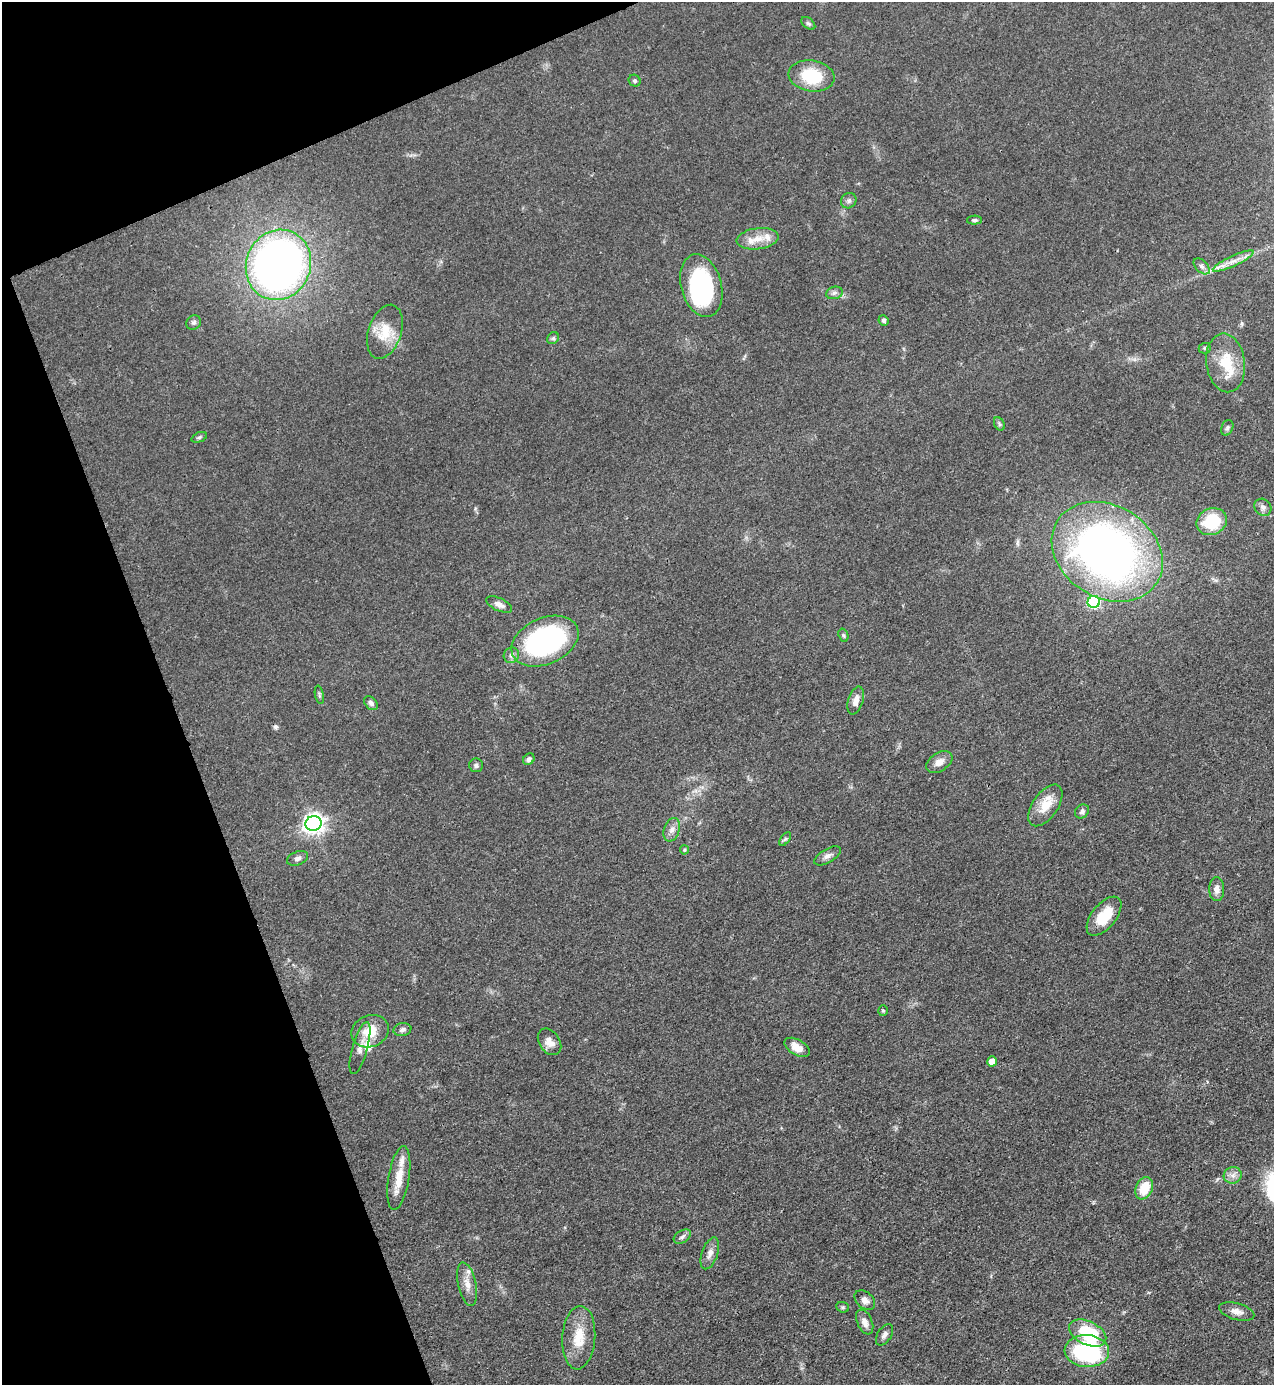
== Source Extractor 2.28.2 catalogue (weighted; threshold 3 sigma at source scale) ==
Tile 5 of 4 x 4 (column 1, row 2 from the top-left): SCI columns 151-1422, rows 2767-4149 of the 5520 x 5533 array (HDU 1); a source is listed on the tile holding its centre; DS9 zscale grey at full resolution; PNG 1276 x 1387 px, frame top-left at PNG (2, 2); each listed source drawn as its Kron ellipse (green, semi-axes under 4 px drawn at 4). Shown black and unused: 19% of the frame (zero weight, under 3 of 4 exposures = <1% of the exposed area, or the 3 px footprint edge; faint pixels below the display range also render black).
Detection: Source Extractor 2.28.2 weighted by HDU 2 'WHT'; one run over the whole footprint, this tile lists its part. Background 0.0496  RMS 0.0054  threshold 0.0244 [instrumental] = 3 sigma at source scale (4.5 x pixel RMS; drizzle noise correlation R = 1.50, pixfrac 1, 0.05/0.05 arcsec/px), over >= 5 px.
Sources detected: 71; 1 inside a brighter object's white glare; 1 cosmic-ray / hot-pixel residue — neither listed nor drawn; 4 inside a brighter listed object's ellipse — not listed separately; the other 65 listed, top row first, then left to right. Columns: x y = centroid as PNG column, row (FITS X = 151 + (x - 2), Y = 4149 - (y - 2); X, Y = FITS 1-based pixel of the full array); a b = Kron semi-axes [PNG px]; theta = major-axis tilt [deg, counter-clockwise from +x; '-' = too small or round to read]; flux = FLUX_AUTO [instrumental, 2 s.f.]
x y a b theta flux
808 23 8 5 -40 1.2
811 76 23 15 -9 25
635 81 6 5 - 1.1
849 201 8 7 - 1.6
974 220 7 4 1 0.99
758 239 21 10 8 8.2
1233 261 22 5 25 5.1
278 265 36 32 68 340
1202 266 10 6 -45 2
701 286 32 20 -75 67
834 293 8 6 16 1.7
884 320 5 5 - 1.2
194 322 8 7 - 1.5
385 332 28 16 72 15
553 338 6 5 - 1.2
1205 348 6 5 - 1
1226 363 29 19 -82 17
999 424 7 5 -61 1.1
1227 428 8 5 69 1.3
199 437 8 5 21 1.1
1263 507 9 8 - 2.3
1212 522 16 13 22 23
1107 552 59 46 -32 330
1094 602 6 6 - 58
499 604 14 6 -24 3.1
843 635 7 4 -72 0.87
545 641 35 23 24 100
511 655 8 7 - 2.1
319 695 9 4 -78 0.94
856 701 14 7 72 4.3
371 703 8 5 -46 1.6
529 759 6 5 - 1.8
939 762 14 9 33 4.6
476 765 7 7 - 1.7
1045 805 24 12 55 11
1082 811 8 6 44 1.8
313 823 8 7 - 320
672 830 12 8 72 3.2
785 839 8 4 53 1
684 850 4 4 - 0.63
827 856 15 7 30 2.7
298 858 11 6 21 2
1217 889 12 7 -90 3.5
1104 916 23 12 51 14
883 1011 5 4 - 0.81
402 1030 9 6 10 1.7
370 1031 19 15 24 12
549 1042 14 10 -56 5
797 1047 14 7 -30 5.6
360 1048 27 7 74 4.7
992 1061 5 5 - 6.5
1233 1175 9 8 - 2.9
399 1178 32 10 81 12
1144 1188 11 8 67 13
682 1237 9 6 33 1.7
710 1253 17 8 71 3.5
467 1284 22 9 -77 6.1
865 1300 11 8 -40 3.4
843 1307 6 5 - 0.99
1237 1311 18 8 -15 4
865 1322 13 7 -66 3.6
1088 1333 20 11 -26 32
884 1335 12 7 58 2.3
579 1338 32 16 86 14
1087 1351 22 16 -4 74